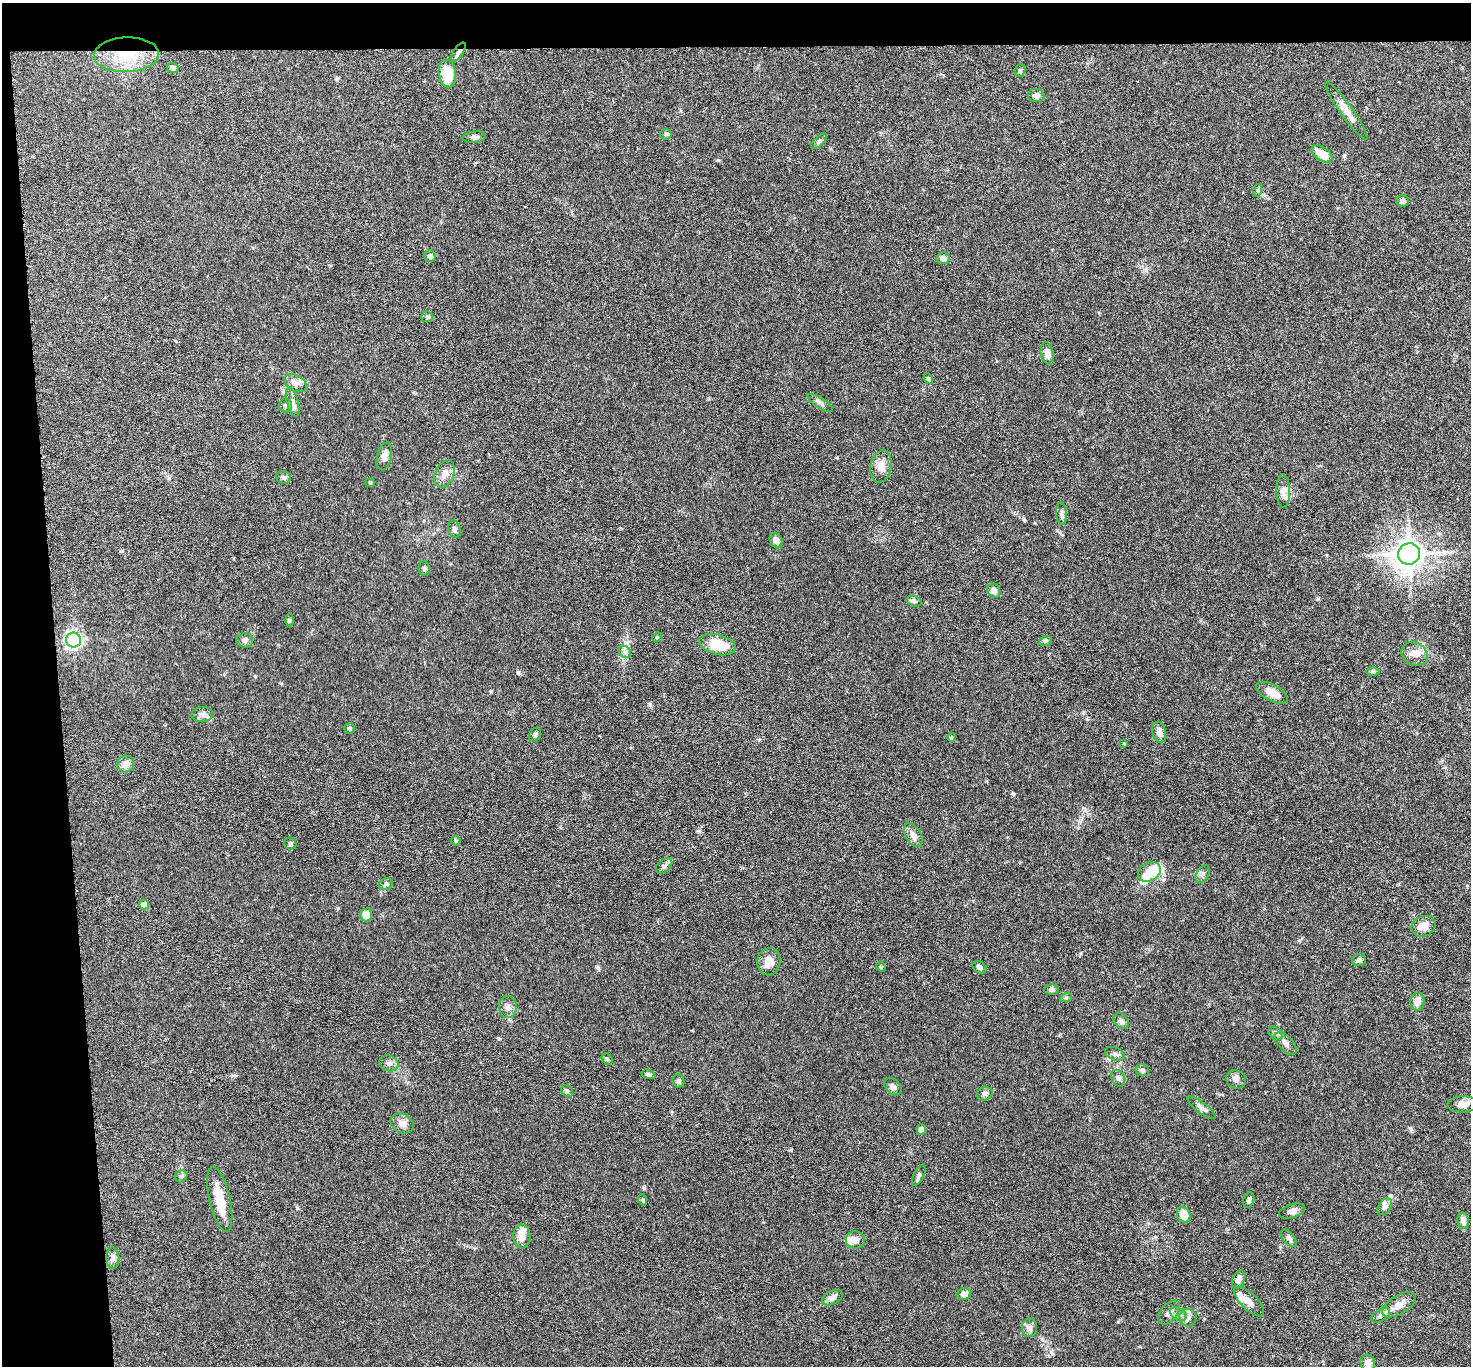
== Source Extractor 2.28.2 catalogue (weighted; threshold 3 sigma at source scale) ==
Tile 1 of 3 x 3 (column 1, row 1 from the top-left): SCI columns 5-1473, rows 2895-4258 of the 4415 x 4386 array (HDU 1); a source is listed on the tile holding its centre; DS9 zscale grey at full resolution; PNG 1473 x 1368 px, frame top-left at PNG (2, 3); each listed source drawn as its Kron ellipse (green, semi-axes under 4 px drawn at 4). Shown black and unused: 7% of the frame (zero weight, under 3 of 6 exposures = <1% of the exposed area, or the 3 px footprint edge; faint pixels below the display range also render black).
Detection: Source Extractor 2.28.2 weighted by HDU 2 'WHT'; one run over the whole footprint, this tile lists its part. Background 0.0464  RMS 0.0023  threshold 0.00947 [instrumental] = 3 sigma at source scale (4.09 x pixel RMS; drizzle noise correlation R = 1.36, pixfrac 0.8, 0.05/0.05 arcsec/px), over >= 5 px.
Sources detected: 123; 2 inside a brighter object's white glare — neither listed nor drawn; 9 inside a brighter listed object's ellipse — not listed separately; the other 112 listed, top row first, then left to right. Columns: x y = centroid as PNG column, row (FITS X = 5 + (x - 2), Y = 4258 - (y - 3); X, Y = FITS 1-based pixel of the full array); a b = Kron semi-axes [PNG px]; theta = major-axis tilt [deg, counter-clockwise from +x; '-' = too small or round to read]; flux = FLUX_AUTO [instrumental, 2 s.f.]
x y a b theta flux
458 52 11 4 55 0.69
126 55 32 17 2 9.6
173 68 6 5 - 0.69
1020 70 6 5 - 0.33
447 74 14 8 -82 6.5
1036 96 8 6 -4 0.98
1346 111 35 6 -54 2.3
666 134 5 5 - 0.37
474 137 12 5 5 0.74
819 141 10 4 45 0.45
1322 154 12 7 -33 2.7
1258 190 6 4 72 0.34
1402 201 6 5 - 0.75
430 256 6 5 - 0.96
943 258 6 6 - 0.99
427 317 6 5 - 0.38
1047 353 11 6 -79 1.4
928 379 5 4 - 0.34
295 383 12 8 -27 1.2
293 402 15 5 -76 0.98
820 403 14 5 -33 0.74
286 406 6 6 - 0.43
384 456 14 7 77 1.2
881 466 16 10 78 1.8
445 474 14 9 69 1.7
284 477 7 6 - 0.51
370 483 5 4 - 0.25
1283 491 17 6 -89 1.1
1062 514 11 5 -87 0.65
454 529 9 6 -76 0.65
776 541 8 6 -62 1.1
1409 554 11 10 - 210
424 569 7 5 -87 0.43
994 591 7 6 - 1.2
914 601 8 5 -16 0.41
290 620 6 4 -89 0.28
657 637 5 4 - 0.24
74 640 7 7 - 41
245 640 8 7 - 0.63
1045 641 6 5 - 0.37
717 645 18 10 -15 5.2
625 652 7 5 -44 0.61
1415 654 13 11 -30 1.9
1373 671 7 4 0 0.35
1272 693 17 8 -29 2.5
202 714 11 7 5 0.98
349 728 5 5 - 0.38
1159 732 10 7 -75 1.2
535 735 7 5 63 0.44
951 737 4 4 - 0.35
1124 743 3 3 - 0.18
126 764 8 8 - 1.8
913 835 13 7 -60 1.3
456 841 5 4 - 0.26
290 844 6 5 - 0.43
664 866 9 6 41 0.69
1149 872 12 9 29 4.3
1203 874 10 6 59 0.66
386 884 7 5 27 0.48
144 905 5 5 - 1.9
366 915 6 6 - 2.4
1424 926 12 10 25 2.2
1359 960 7 6 - 0.66
769 962 13 11 80 2.3
881 967 5 4 - 0.26
979 967 7 5 -33 0.74
1051 990 7 5 -2 0.59
1066 997 6 4 19 0.3
1417 1001 9 7 82 1.6
508 1007 11 9 -90 1
1121 1021 9 6 -53 0.66
1275 1033 8 5 -38 0.62
1286 1043 14 7 -48 1.1
1115 1054 10 6 -23 0.66
607 1059 6 5 - 0.31
389 1063 10 7 -18 0.92
1142 1070 7 6 - 0.53
649 1074 7 4 -16 0.49
1118 1078 9 6 -64 0.61
1236 1079 10 9 - 0.89
679 1081 6 6 - 0.47
893 1087 10 7 -44 0.76
567 1091 6 5 - 0.39
985 1094 8 6 25 0.57
1463 1104 15 8 3 1.4
1202 1108 17 5 -37 0.97
402 1123 12 10 -29 1.3
921 1129 5 5 - 1.2
919 1175 11 5 63 0.53
181 1176 7 5 44 0.41
220 1199 33 10 -77 4.9
643 1200 6 3 -71 0.25
1249 1200 8 5 70 0.45
1385 1207 9 6 55 0.73
1292 1211 13 6 17 1
1184 1214 8 6 -65 2.8
1463 1221 8 5 -82 1.3
522 1236 12 8 -89 1.9
1289 1238 10 5 -52 0.67
855 1240 9 8 - 1.3
113 1258 10 6 -89 0.78
1239 1280 10 6 65 1.1
964 1294 7 6 - 1.1
832 1298 11 6 27 1.2
1249 1301 19 8 -45 1.7
1399 1305 18 9 32 2.3
1169 1313 14 8 52 1.2
1178 1314 9 5 -27 0.81
1381 1315 10 6 33 0.78
1188 1318 9 8 - 1.1
1029 1328 9 7 89 0.81
1368 1363 8 7 - 1.5
Overlapping masked pixels (flux is a lower limit): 2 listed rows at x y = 458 52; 126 55
Unlisted compact peaks at least as high as the median listed source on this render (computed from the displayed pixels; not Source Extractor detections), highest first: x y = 518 672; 644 1188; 650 704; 718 160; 1410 1128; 598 968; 1013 793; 1318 598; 297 1208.